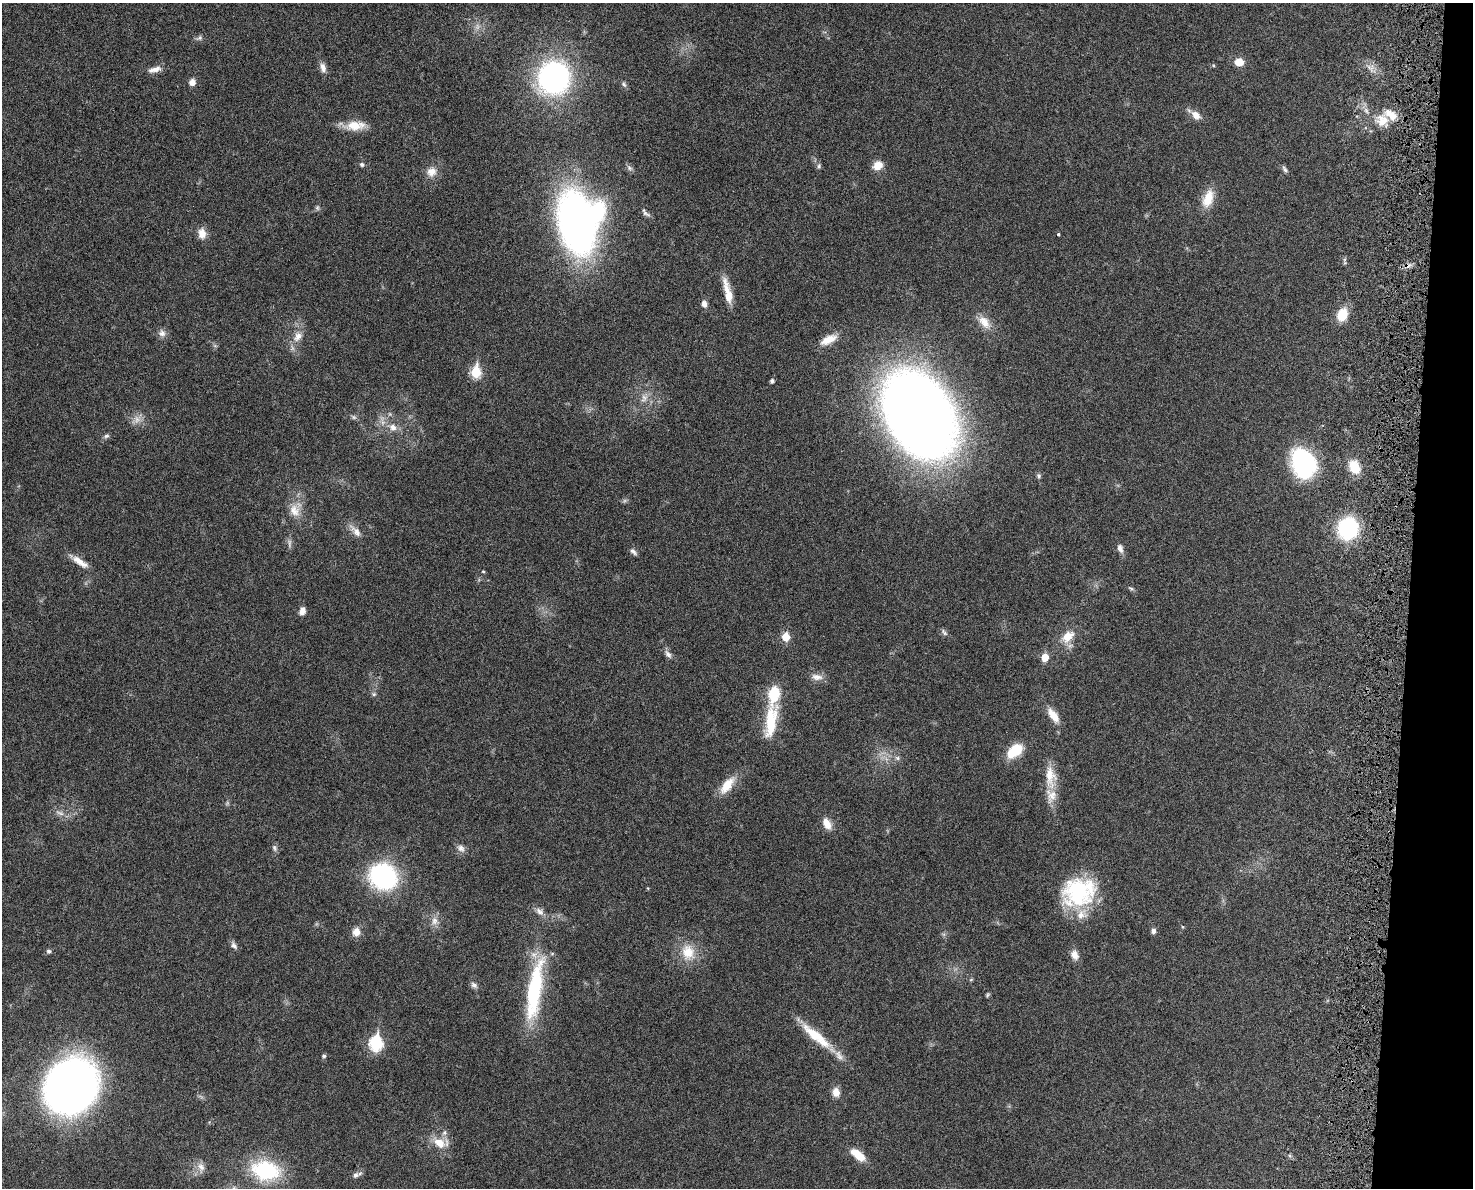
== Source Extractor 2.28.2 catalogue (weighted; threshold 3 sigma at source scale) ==
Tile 6 of 3 x 4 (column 3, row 2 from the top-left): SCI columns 3136-4606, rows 2455-3640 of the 4909 x 4905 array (HDU 1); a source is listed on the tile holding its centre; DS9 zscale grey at full resolution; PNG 1475 x 1190 px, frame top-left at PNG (2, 3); no overlay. Shown black and unused: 4% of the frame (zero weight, under 4 of 8 exposures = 6% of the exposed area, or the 3 px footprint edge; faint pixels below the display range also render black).
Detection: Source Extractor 2.28.2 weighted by HDU 2 'WHT'; one run over the whole footprint, this tile lists its part. Background 0.0272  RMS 0.0022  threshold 0.00916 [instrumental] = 3 sigma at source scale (4.09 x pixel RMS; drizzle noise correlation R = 1.36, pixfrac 0.8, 0.05/0.05 arcsec/px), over >= 5 px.
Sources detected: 105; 4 too faint to see at this stretch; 1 cosmic-ray / hot-pixel residue — not listed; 7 inside a brighter listed object's ellipse — not listed separately; the other 93 listed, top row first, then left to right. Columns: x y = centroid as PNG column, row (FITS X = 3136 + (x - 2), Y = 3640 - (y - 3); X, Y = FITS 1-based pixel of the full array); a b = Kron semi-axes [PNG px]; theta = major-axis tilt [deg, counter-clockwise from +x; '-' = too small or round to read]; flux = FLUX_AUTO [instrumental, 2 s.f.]
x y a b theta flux
199 38 10 6 26 0.58
1239 62 9 8 - 2.4
1213 65 5 3 - 0.18
323 68 13 7 -77 1.3
1370 68 14 9 -38 1.6
156 69 16 8 10 1.6
554 78 30 28 62 48
192 82 8 7 - 1.2
624 84 9 5 -60 0.51
1196 115 14 8 -38 1.9
1382 120 26 18 46 5
354 126 30 11 0 3.8
362 164 6 6 - 0.45
878 165 12 9 29 2.2
819 166 8 5 81 0.43
629 168 10 5 -38 0.55
1285 169 10 5 -56 0.55
431 172 14 13 - 2.1
1208 198 24 12 70 3.8
317 208 7 5 -90 0.4
645 213 15 6 -46 0.69
578 223 44 31 -88 140
202 233 11 9 -84 2.2
1058 234 3 3 - 0.29
727 292 33 8 -77 3.6
704 304 8 6 -84 1
1342 315 12 9 66 4.9
984 322 21 12 -48 2.7
162 333 11 10 - 1.1
298 336 17 11 53 2.3
828 339 23 10 26 3
476 372 7 6 - 12
772 381 4 4 - 0.64
644 398 14 9 73 1.6
920 415 60 42 -64 340
354 417 9 5 -27 0.47
137 419 12 11 - 1.6
393 427 10 9 - 1.5
106 436 8 5 16 0.48
1303 463 30 23 -69 24
1354 467 14 10 -62 4.6
1039 476 7 6 - 0.44
295 510 19 15 -73 3.1
1348 528 16 14 68 24
355 531 23 8 -48 1.7
1120 548 13 7 -69 0.99
633 551 11 5 -38 0.66
79 561 24 8 -37 2.4
483 571 5 3 - 0.19
1131 589 9 5 -33 0.4
302 611 10 7 77 1.2
944 632 12 5 -46 0.57
1068 636 18 12 44 3.4
786 637 6 5 - 4.8
668 654 13 7 -53 0.94
1045 657 5 5 - 4.2
817 677 17 9 -5 1.5
374 694 6 6 - 0.41
1053 715 22 9 -55 2.7
771 721 41 13 81 8.9
1015 750 20 12 39 5.6
897 758 7 6 - 0.55
1050 777 35 15 -85 4.8
727 785 28 11 52 4
60 813 15 6 -22 1.1
827 823 13 8 -60 2.5
274 848 9 6 -69 0.57
461 848 12 9 -50 1.1
383 876 23 20 -31 32
1079 892 40 32 22 19
540 911 14 8 -42 1.3
434 921 12 9 85 1.5
1183 927 5 4 - 0.22
1153 931 7 6 - 0.71
356 932 11 9 75 1.8
234 945 12 6 -58 0.73
49 951 5 5 - 0.56
688 952 23 19 -79 5
1074 955 13 9 -68 1.5
971 980 6 4 2 0.26
474 985 10 7 -38 0.72
534 990 78 17 81 22
988 995 6 4 70 0.3
815 1035 45 12 -38 6.9
376 1043 8 6 85 27
324 1056 5 5 - 0.37
71 1086 36 31 56 190
836 1092 10 8 -84 2
439 1143 18 11 -28 3.5
858 1155 19 8 -37 3.4
201 1167 15 9 -80 1.4
265 1171 36 24 -11 15
355 1175 9 7 42 0.78